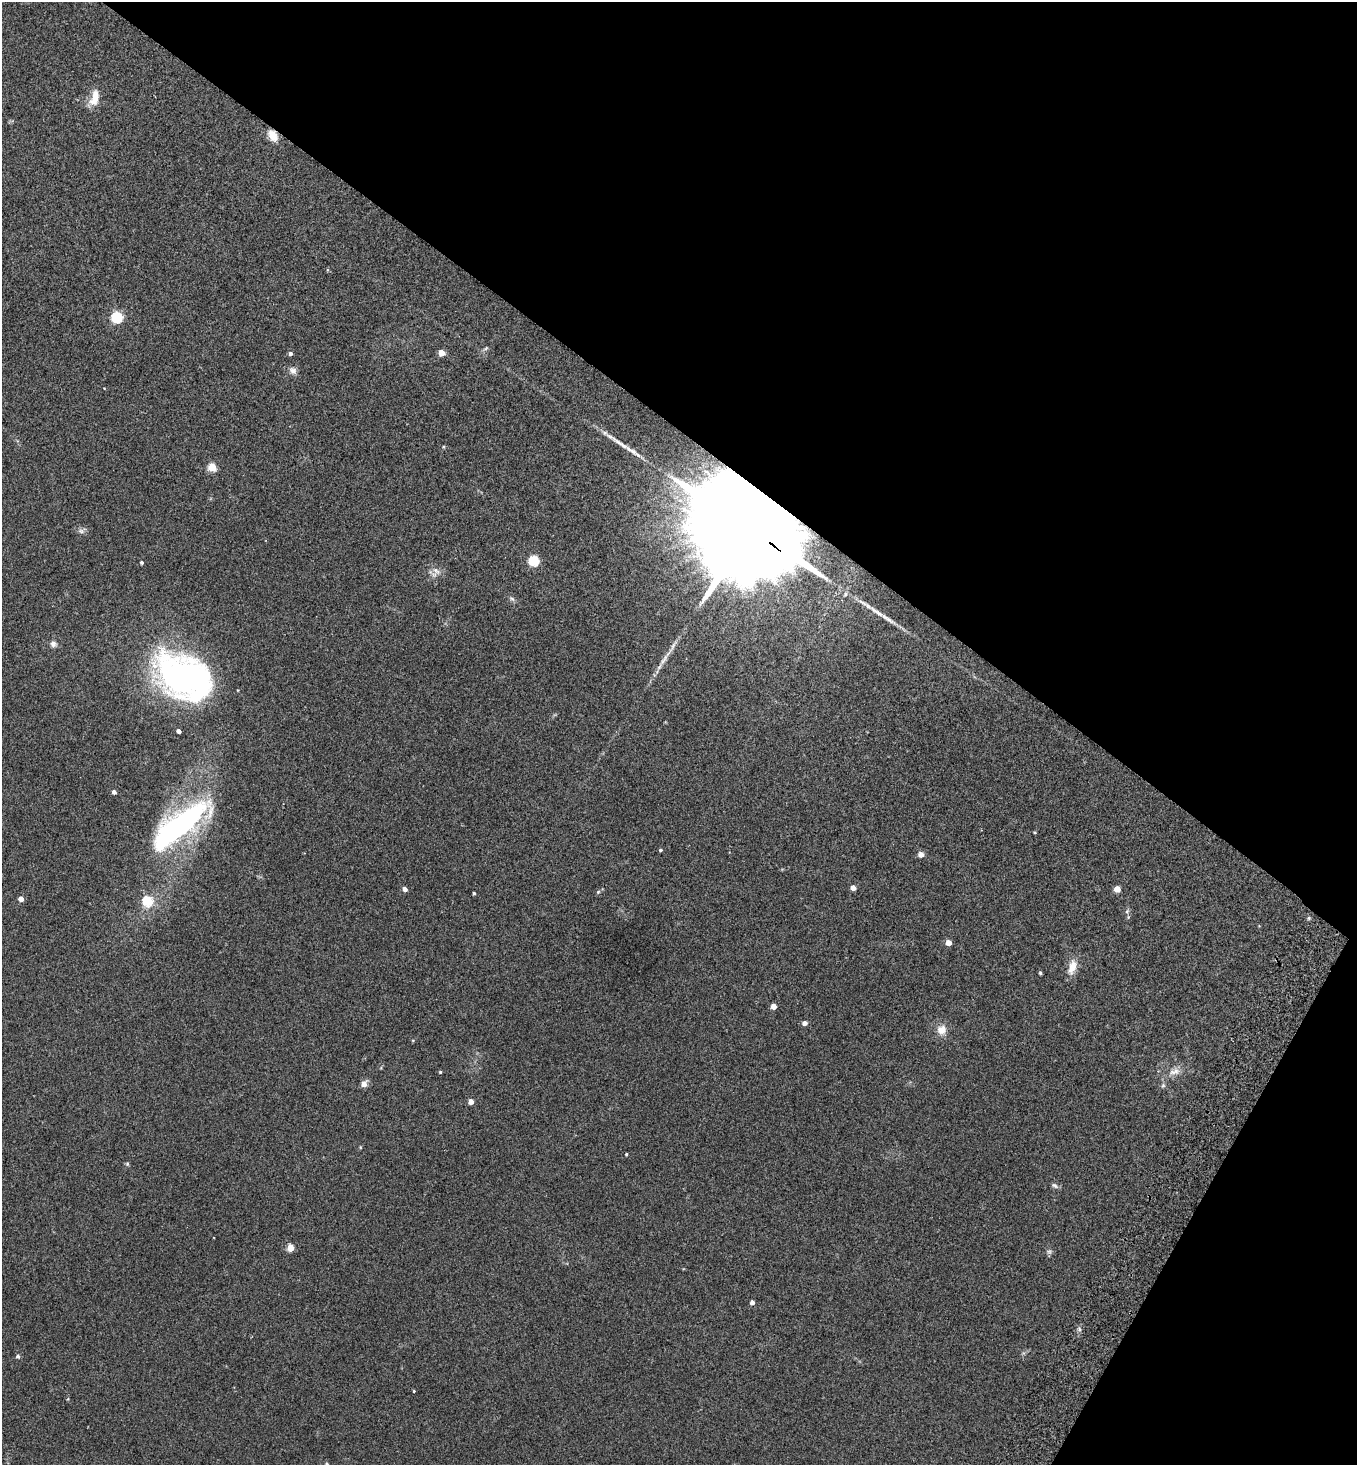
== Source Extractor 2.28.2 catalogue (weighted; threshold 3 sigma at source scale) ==
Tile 8 of 4 x 4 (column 4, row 2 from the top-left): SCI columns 4268-5622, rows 2962-4424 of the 5962 x 5923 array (HDU 1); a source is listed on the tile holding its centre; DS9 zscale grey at full resolution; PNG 1359 x 1467 px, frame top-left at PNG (2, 2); no overlay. Shown black and unused: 34% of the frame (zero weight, under 2 of 3 exposures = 3% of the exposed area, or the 3 px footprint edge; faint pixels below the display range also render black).
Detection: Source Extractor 2.28.2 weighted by HDU 2 'WHT'; one run over the whole footprint, this tile lists its part. Background 0.0747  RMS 0.0096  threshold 0.0432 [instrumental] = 3 sigma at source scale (4.5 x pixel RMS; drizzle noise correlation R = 1.50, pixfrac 1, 0.05/0.05 arcsec/px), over >= 5 px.
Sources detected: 64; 1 too faint to see at this stretch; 2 inside a brighter object's white glare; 2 long thin detections or spike segments (spike, bleed or trail) — not listed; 1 inside a brighter listed object's ellipse — not listed separately; the other 58 listed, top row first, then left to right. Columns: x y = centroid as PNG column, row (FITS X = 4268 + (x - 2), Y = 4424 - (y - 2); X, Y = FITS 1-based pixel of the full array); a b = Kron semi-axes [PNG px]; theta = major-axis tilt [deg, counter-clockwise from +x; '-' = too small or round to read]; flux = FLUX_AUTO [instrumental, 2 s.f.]
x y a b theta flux
95 98 21 10 75 13
273 135 15 9 -58 9.7
117 317 6 5 - 94
486 348 8 4 31 1.7
442 353 5 4 - 14
290 354 5 5 - 2.3
293 371 10 8 -46 4.5
620 443 38 6 -34 12
443 447 5 4 - 0.94
212 467 5 5 - 36
749 528 44 19 -37 54000
81 531 10 6 -10 3.1
534 561 5 5 - 71
141 562 4 3 - 1.6
436 571 13 7 -48 5.3
845 594 9 5 53 3
512 599 8 5 -30 2.1
876 612 35 6 -36 13
53 644 8 7 - 3.6
182 677 58 46 -27 270
179 731 4 4 - 3.8
114 792 4 4 - 3.1
183 824 63 25 36 190
1035 832 4 3 - 0.95
661 850 4 4 - 1.4
921 854 7 7 - 3.8
853 888 4 4 - 7.9
405 889 4 4 - 4.5
1117 889 5 4 - 13
598 892 6 4 44 1.4
474 893 3 3 - 1.3
21 899 4 4 - 6.8
147 901 5 5 - 56
1127 911 7 5 68 2
1309 918 6 4 89 1.3
949 943 4 4 - 10
1072 967 19 9 72 11
1040 973 3 3 - 1.3
773 1006 4 4 - 8.5
805 1023 5 4 - 4.8
942 1030 12 11 - 9.3
413 1040 4 4 - 0.89
1174 1071 18 9 20 9
440 1072 3 3 - 1.1
364 1084 6 5 - 8.5
1163 1086 7 5 68 1.9
471 1102 4 4 - 8
360 1147 5 3 - 0.71
626 1154 3 3 - 1
127 1164 6 5 - 1.3
1055 1186 10 5 -27 2.4
290 1248 5 4 - 22
752 1302 4 4 - 4.2
1079 1329 6 4 -48 1.6
18 1356 5 5 - 2.1
414 1391 3 3 - 1
68 1399 4 4 - 0.83
327 1464 5 4 - 1.1
Overlapping masked pixels (flux is a lower limit): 2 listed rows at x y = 273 135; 749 528
Isophote crosses this tile's border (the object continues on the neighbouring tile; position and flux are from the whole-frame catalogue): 1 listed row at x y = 327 1464